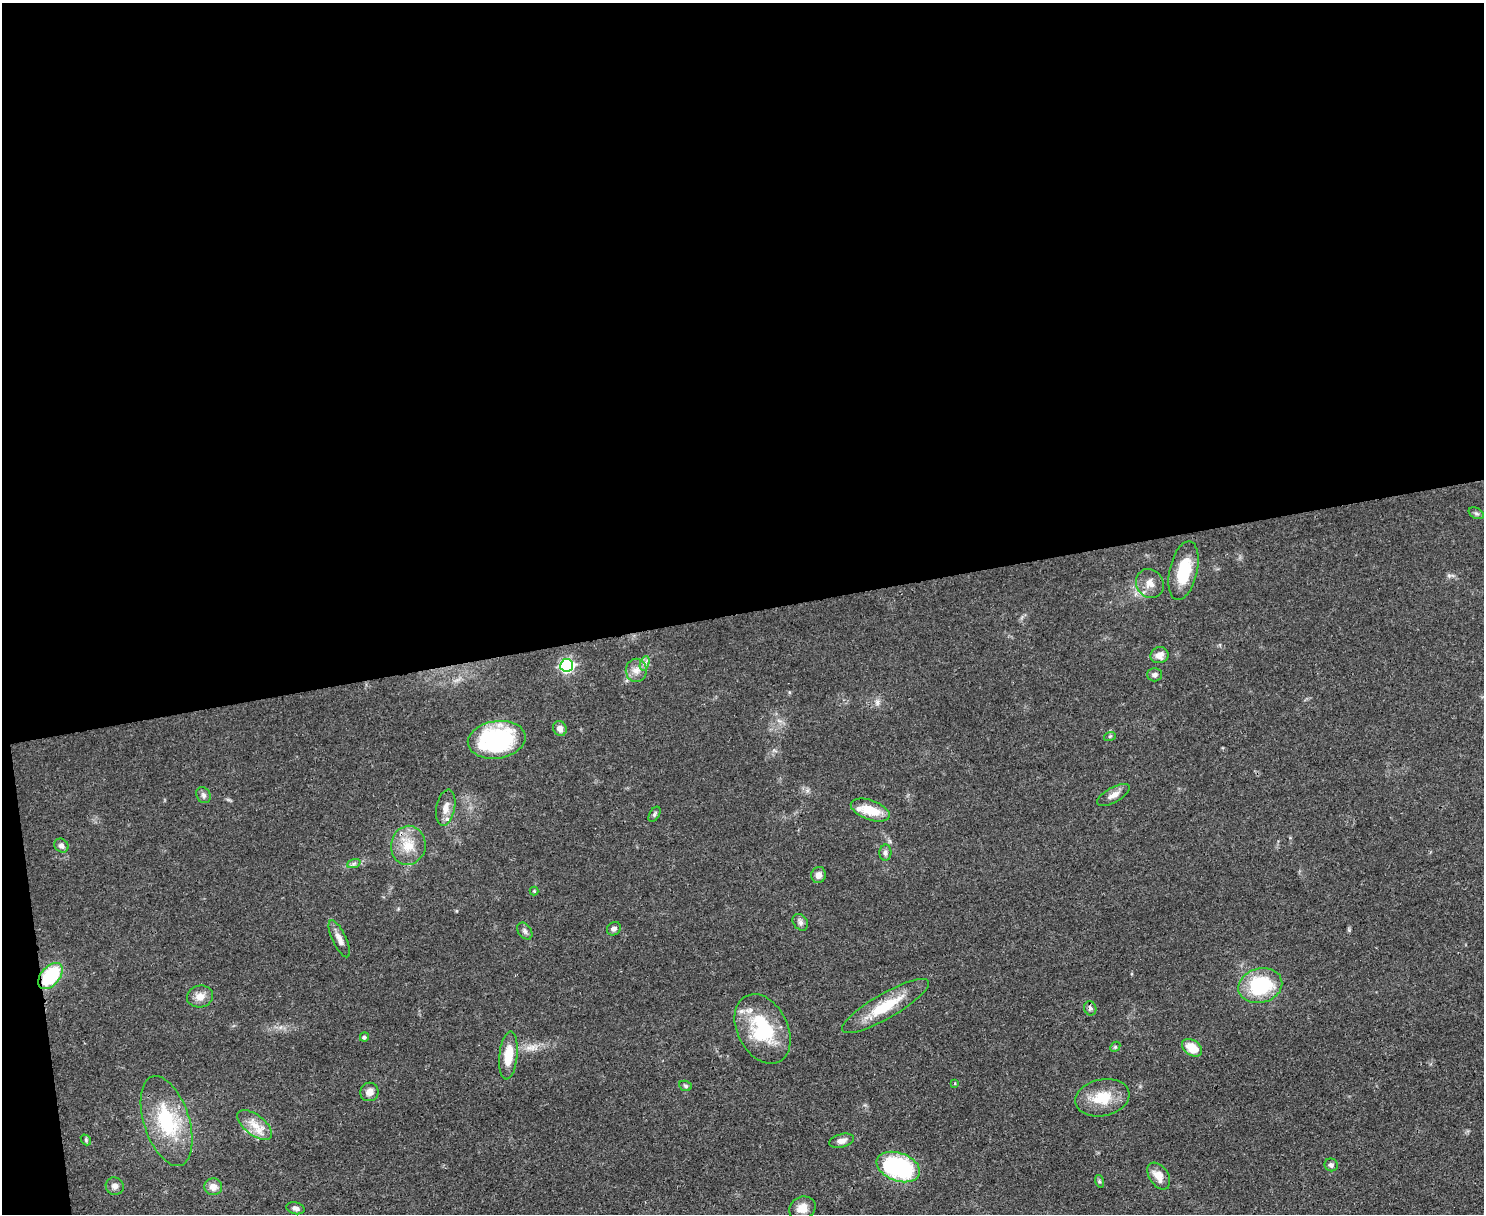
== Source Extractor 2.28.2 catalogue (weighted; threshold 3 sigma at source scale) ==
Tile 1 of 3 x 4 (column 1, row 1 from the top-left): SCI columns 136-1617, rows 3638-4849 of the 4832 x 4849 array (HDU 1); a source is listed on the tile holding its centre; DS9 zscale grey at full resolution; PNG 1486 x 1216 px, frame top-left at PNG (2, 3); each listed source drawn as its Kron ellipse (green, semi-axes under 4 px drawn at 4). Shown black and unused: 51% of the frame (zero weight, under 3 of 4 exposures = <1% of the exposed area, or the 3 px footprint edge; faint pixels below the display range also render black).
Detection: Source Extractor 2.28.2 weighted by HDU 2 'WHT'; one run over the whole footprint, this tile lists its part. Background 0.0514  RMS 0.0049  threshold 0.022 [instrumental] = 3 sigma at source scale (4.5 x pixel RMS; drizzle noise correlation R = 1.50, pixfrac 1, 0.05/0.05 arcsec/px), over >= 5 px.
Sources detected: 53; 1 inside a brighter listed object's ellipse — not listed separately; the other 52 listed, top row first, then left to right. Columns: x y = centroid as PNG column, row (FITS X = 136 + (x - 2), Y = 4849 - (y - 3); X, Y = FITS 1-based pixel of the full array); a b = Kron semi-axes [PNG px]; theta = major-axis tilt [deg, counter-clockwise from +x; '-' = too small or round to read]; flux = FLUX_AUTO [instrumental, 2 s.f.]
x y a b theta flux
1476 513 8 5 -29 1
1183 571 30 13 77 19
1150 583 15 13 -56 4.8
1159 655 9 8 - 3.6
645 663 7 4 71 1.4
567 665 6 6 - 92
636 670 11 10 - 3.8
1154 675 7 6 - 1.7
560 729 7 6 - 2.8
1110 736 6 3 19 0.56
497 740 29 18 8 59
203 795 8 6 -63 1.6
1113 795 18 7 29 3.5
446 808 18 9 79 4.8
870 810 20 10 -19 10
654 814 8 5 59 1.1
408 845 19 17 81 11
61 846 7 6 - 1.9
885 853 8 6 86 1.6
354 863 7 4 20 1.1
819 875 8 7 - 2.9
534 891 4 4 - 0.46
800 922 9 7 -54 1.7
614 929 7 6 - 1.7
525 931 9 6 -54 1.5
339 939 20 7 -65 3.6
50 976 15 9 49 31
1260 986 22 17 15 37
200 996 13 11 13 4.5
885 1006 50 12 30 18
1090 1008 7 6 - 1.4
763 1029 37 25 -63 34
364 1037 5 4 - 1.2
1115 1047 5 4 - 0.68
1192 1048 11 7 -33 9.3
508 1055 24 9 84 11
955 1083 4 3 - 0.35
685 1086 6 5 - 0.77
369 1092 9 9 - 3.3
1102 1098 27 18 12 14
167 1121 47 22 -72 34
255 1125 20 10 -38 7.1
86 1140 6 4 -50 0.72
842 1141 13 6 14 2.7
1331 1165 7 6 - 1.3
898 1167 22 14 -20 59
1159 1176 15 9 -55 5.6
1099 1181 6 4 -72 0.71
115 1186 9 8 - 2.3
213 1187 9 8 - 3.9
295 1208 9 6 -13 1.9
802 1208 14 11 26 5.1
Overlapping masked pixels (flux is a lower limit): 1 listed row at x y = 50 976